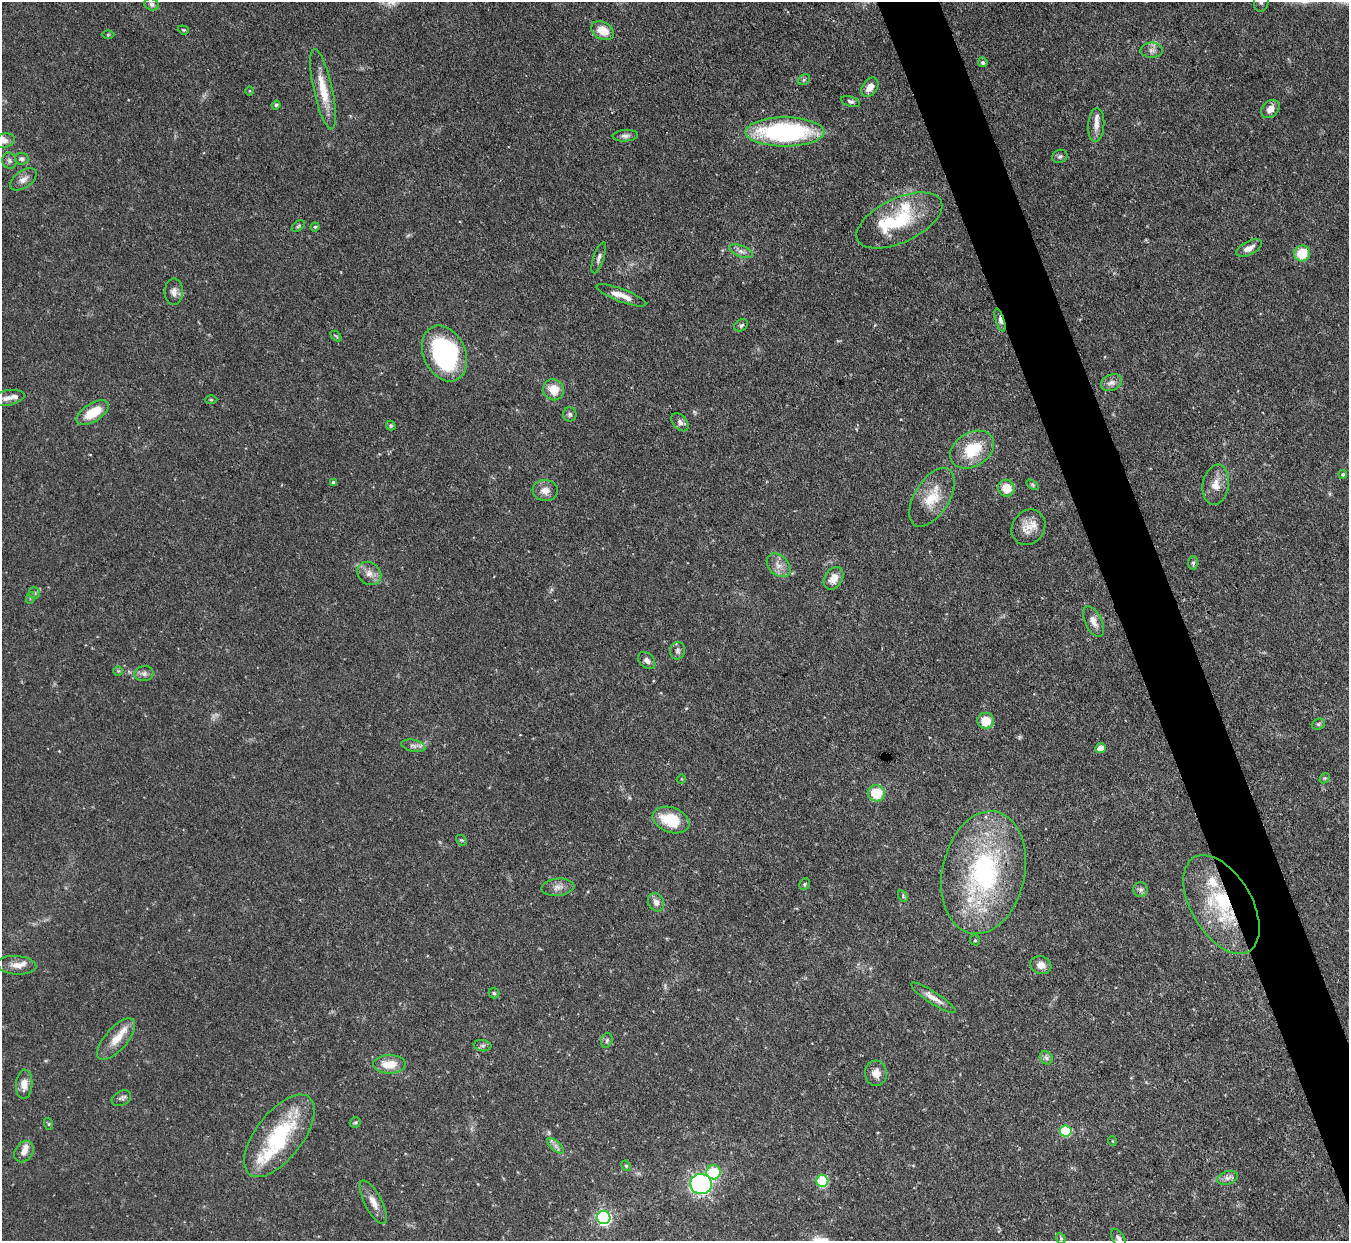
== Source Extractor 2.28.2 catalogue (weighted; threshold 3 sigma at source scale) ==
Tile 6 of 4 x 4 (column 2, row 2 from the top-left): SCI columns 1350-2696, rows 2624-3862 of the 5393 x 5373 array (HDU 1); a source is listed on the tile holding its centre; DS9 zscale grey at full resolution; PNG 1351 x 1243 px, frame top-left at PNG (2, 2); each listed source drawn as its Kron ellipse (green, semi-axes under 4 px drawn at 4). Shown black and unused: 4% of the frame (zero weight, under 3 of 4 exposures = <1% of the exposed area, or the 3 px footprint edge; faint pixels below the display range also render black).
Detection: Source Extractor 2.28.2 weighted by HDU 2 'WHT'; one run over the whole footprint, this tile lists its part. Background 0.0909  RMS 0.0046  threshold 0.0206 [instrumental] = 3 sigma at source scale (4.5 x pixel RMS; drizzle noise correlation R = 1.50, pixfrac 1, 0.05/0.05 arcsec/px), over >= 5 px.
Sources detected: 119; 1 too faint to see at this stretch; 1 inside a brighter object's white glare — neither listed nor drawn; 9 inside a brighter listed object's ellipse — not listed separately; the other 108 listed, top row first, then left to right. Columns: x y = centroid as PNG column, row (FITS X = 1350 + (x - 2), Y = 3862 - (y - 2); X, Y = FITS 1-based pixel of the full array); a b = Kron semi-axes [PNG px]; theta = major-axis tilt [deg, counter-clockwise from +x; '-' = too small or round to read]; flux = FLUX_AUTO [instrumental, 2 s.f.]
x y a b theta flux
1261 2 10 7 77 1.9
152 4 7 5 -22 1.3
183 30 6 4 -20 0.56
603 31 12 8 -28 8.1
108 35 6 4 1 0.51
1152 50 11 7 -2 2.2
983 62 5 4 - 0.99
804 80 7 5 31 0.85
870 87 11 7 55 4.4
323 89 41 9 -77 12
249 91 5 3 - 0.46
850 102 10 5 -18 1.1
276 105 4 4 - 0.67
1270 109 10 7 43 3.7
1096 125 17 8 86 3.6
785 132 39 14 0 77
625 136 13 5 4 1.7
4 141 10 7 15 2.6
1060 156 8 6 23 1
22 159 7 6 - 1.2
9 161 8 7 - 1.3
23 179 15 8 35 3.1
899 220 46 22 25 30
298 226 7 4 37 0.74
315 227 4 4 - 0.69
1249 248 14 7 27 3.6
741 251 12 5 -21 2.3
1302 253 8 7 - 12
599 258 16 5 71 1.7
174 292 13 9 89 2.7
621 295 26 6 -21 5.1
1000 320 12 4 -73 2.2
741 325 7 5 30 1
336 336 6 3 -44 0.57
444 354 29 21 -66 65
1111 383 11 8 26 2.5
553 390 11 10 - 7.9
7 398 17 7 11 3.1
211 400 6 4 -1 0.57
93 413 18 9 32 11
570 414 7 7 - 1.2
680 422 10 7 -51 1.8
391 426 5 4 - 0.88
972 450 23 17 31 17
1343 474 4 4 - 0.68
334 483 4 4 - 1.3
1033 485 7 4 -32 0.73
1216 485 20 13 80 6.1
1006 488 8 8 - 8.3
545 490 12 10 -5 4
932 497 33 17 59 13
1029 527 18 16 54 6.7
1193 563 7 5 -90 0.98
779 565 13 10 -44 3.8
369 573 13 10 -42 3.8
834 578 12 8 58 4.9
34 593 6 5 - 0.97
30 598 6 4 71 0.71
1093 622 16 8 -64 3.6
678 651 9 7 79 1.6
647 661 10 7 -45 1.8
118 671 5 5 - 0.58
144 674 9 7 10 1.9
986 721 8 8 - 8.3
1318 724 7 5 20 0.84
413 746 12 6 -12 1.9
1100 748 5 5 - 5.7
1325 778 6 4 42 0.65
681 779 5 3 - 0.36
876 793 8 8 - 14
671 820 19 12 -20 17
461 840 6 4 -42 0.67
983 873 62 41 78 89
805 884 6 5 - 0.74
558 887 16 8 5 3.1
1141 890 7 7 - 1.5
903 896 6 4 -61 0.67
656 902 9 7 -61 2.6
1221 904 54 30 -59 44
975 940 5 4 - 0.6
17 965 19 9 -5 4.4
1041 965 11 9 -18 3.6
494 993 5 5 - 0.76
933 998 26 6 -33 4.3
116 1039 26 11 49 7.4
607 1040 7 5 74 0.95
483 1046 9 5 -5 1.3
1046 1058 7 6 - 1.4
389 1064 16 9 1 8.3
876 1073 13 11 -86 4.1
24 1084 14 8 87 4.6
121 1098 10 7 28 1.4
355 1122 6 5 - 0.77
49 1124 6 4 -72 0.62
1066 1131 6 5 - 27
279 1136 49 23 52 42
1112 1141 4 3 - 0.33
556 1146 10 4 -42 1.7
24 1152 11 8 55 3.2
626 1166 5 4 - 0.75
713 1172 7 7 - 21
1228 1178 11 6 17 1.9
822 1181 6 6 - 36
701 1184 11 10 - 91
373 1202 24 8 -63 4.9
604 1218 7 6 - 98
1061 1238 6 4 -69 0.83
1118 1238 10 6 -56 1.5
Overlapping masked pixels (flux is a lower limit): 2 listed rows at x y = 1000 320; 1221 904
Isophote crosses this tile's border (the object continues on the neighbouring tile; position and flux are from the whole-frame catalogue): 2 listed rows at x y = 1261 2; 1118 1238